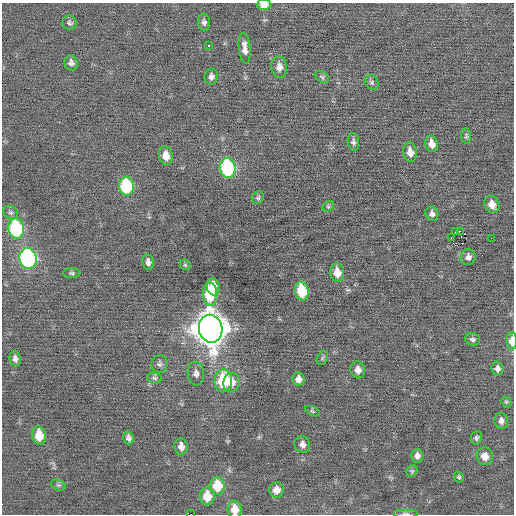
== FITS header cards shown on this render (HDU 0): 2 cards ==
NAXIS1  =                  512 / Axis length
NAXIS2  =                  512 / Axis length

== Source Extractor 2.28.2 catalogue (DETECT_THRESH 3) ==
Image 512 x 512 px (HDU 0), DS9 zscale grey, 1 PNG px = 1 image px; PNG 516 x 516 px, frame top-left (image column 1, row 512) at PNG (2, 3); each listed source drawn as its Kron ellipse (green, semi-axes under 4 px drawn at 4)
Background -0.0167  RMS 0.7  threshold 2.09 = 3 sigma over >= 5 px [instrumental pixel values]
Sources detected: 68; all 68 listed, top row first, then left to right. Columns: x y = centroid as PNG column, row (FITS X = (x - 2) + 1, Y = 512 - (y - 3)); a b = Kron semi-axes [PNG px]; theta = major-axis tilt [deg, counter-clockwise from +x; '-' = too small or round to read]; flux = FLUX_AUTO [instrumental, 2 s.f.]
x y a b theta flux
264 5 7 5 -2 380
204 22 8 6 -85 160
69 23 7 7 - 120
209 46 3 3 - 130
245 48 15 6 -84 330
71 63 7 6 - 180
279 67 11 8 -82 350
211 77 8 6 81 180
322 77 8 5 -31 91
372 82 8 6 -57 110
466 136 8 4 -87 81
353 142 9 5 -82 140
432 144 8 6 -79 420
410 152 10 7 -80 410
166 156 9 7 -82 520
228 168 10 7 -82 5500
126 186 9 7 -82 3300
258 198 7 5 56 83
492 204 9 7 -61 440
328 206 6 4 29 70
10 212 8 6 -28 130
432 214 7 6 - 170
16 229 10 8 -80 4800
460 231 2 2 - 1700
455 232 3 2 - 78
451 237 4 2 - 2100
491 238 2 2 - 36
468 257 8 7 - 210
28 258 10 8 -80 8700
148 262 8 5 -84 180
185 265 6 4 -43 63
72 273 9 5 -1 92
337 273 9 7 -84 570
213 287 8 6 -81 460
302 291 9 6 -79 2000
210 294 11 7 -89 2500
211 329 14 11 -79 84000
472 339 7 6 - 130
512 341 9 5 -90 520
322 358 7 5 60 87
15 359 7 5 -79 170
159 364 9 8 - 160
497 369 7 6 - 170
358 370 8 7 - 300
196 373 12 8 -82 240
154 378 7 5 -4 110
298 379 7 6 - 240
223 381 11 9 86 2600
231 382 10 8 79 430
506 402 5 4 - 61
312 411 8 4 -27 74
501 421 8 7 - 220
39 435 9 6 -83 980
129 438 6 5 - 160
476 438 7 5 82 98
302 445 8 7 - 230
181 447 8 7 - 280
417 456 7 6 - 210
485 456 9 8 - 430
412 471 6 5 - 69
459 477 5 5 - 78
58 485 8 5 -23 76
217 486 9 7 -84 1500
276 490 8 7 - 450
207 496 9 7 -86 910
235 509 9 7 -83 590
405 513 12 4 0 110
191 514 2 2 - 530
At the frame edge (FLAGS 8, measured only in part): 5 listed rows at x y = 264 5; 512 341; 235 509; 405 513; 191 514